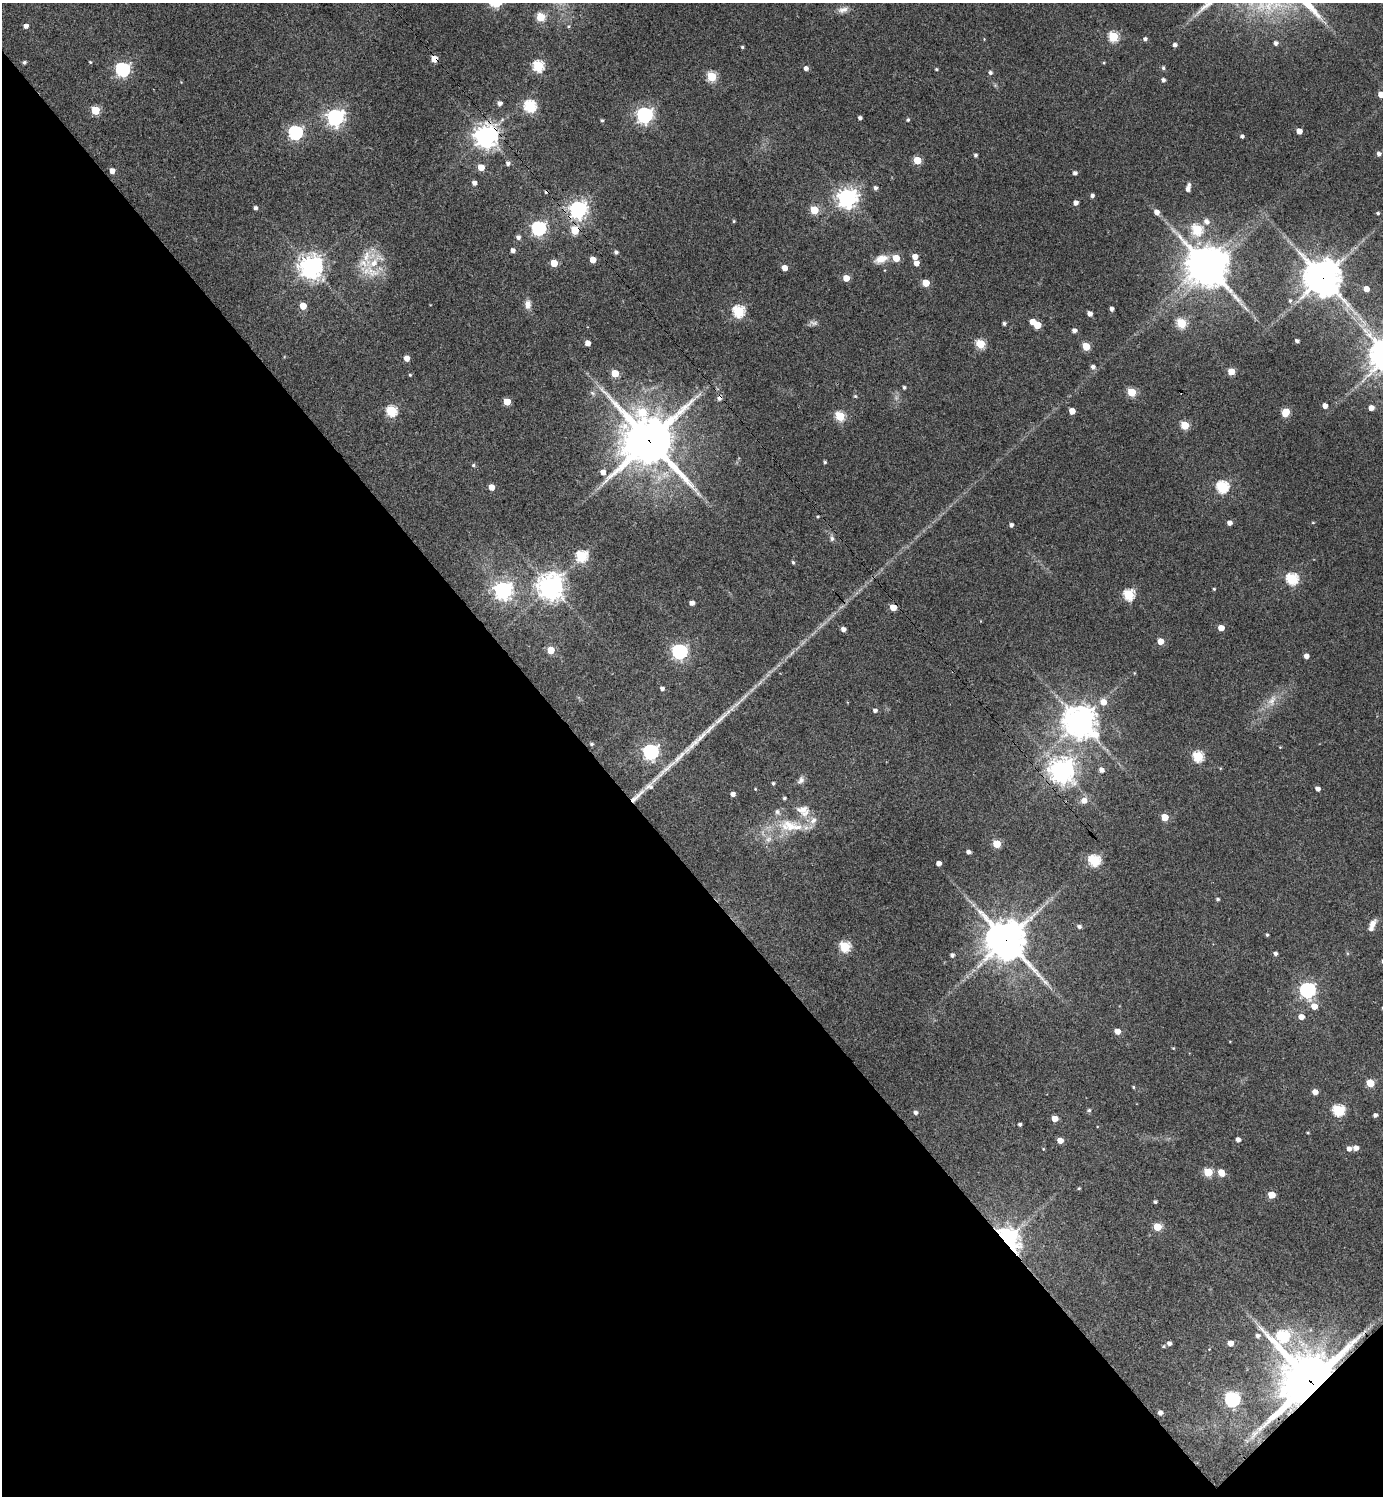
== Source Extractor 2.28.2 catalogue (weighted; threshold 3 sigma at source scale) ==
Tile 14 of 4 x 4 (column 2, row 4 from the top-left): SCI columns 1685-3065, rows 7-1500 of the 5989 x 5991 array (HDU 1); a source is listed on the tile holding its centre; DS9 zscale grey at full resolution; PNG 1385 x 1498 px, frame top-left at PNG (2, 3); no overlay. Shown black and unused: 43% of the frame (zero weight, under 3 of 4 exposures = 1% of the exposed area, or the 3 px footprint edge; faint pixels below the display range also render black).
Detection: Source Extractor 2.28.2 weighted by HDU 2 'WHT'; one run over the whole footprint, this tile lists its part. Background 0.0624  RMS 0.0053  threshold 0.024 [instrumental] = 3 sigma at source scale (4.5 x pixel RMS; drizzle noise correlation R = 1.50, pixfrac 1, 0.05/0.05 arcsec/px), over >= 5 px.
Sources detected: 218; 1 too faint to see at this stretch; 2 inside a brighter object's white glare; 2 cosmic-ray / hot-pixel residue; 2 long thin detections or spike segments (spike, bleed or trail) — not listed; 9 inside a brighter listed object's ellipse — not listed separately; the other 202 listed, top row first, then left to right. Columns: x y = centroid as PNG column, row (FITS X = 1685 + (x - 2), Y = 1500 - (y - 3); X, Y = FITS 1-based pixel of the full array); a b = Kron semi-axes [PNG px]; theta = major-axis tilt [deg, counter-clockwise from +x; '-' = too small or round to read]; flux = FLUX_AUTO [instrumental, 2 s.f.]
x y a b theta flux
843 10 15 7 13 3.3
541 17 5 5 - 28
26 26 5 4 - 2.4
1113 37 5 5 - 40
1145 39 4 4 - 1.3
1276 43 4 4 - 1.8
1175 45 4 4 - 2.1
742 47 4 3 - 0.81
434 59 5 4 - 12
24 62 4 3 - 1.1
90 62 4 3 - 0.5
538 66 5 5 - 56
806 68 4 4 - 2.5
1163 68 5 4 - 1
122 69 6 6 - 120
936 69 4 3 - 0.76
990 73 5 4 - 1.3
712 77 5 5 - 35
1163 80 4 4 - 1.8
1381 94 5 4 - 7.4
500 103 5 5 - 2.2
530 106 6 6 - 73
95 110 5 5 - 22
644 115 6 6 - 180
335 117 7 6 - 210
860 118 4 4 - 1.4
602 120 4 3 - 0.78
908 120 4 4 - 0.83
1299 131 4 4 - 5.3
295 133 6 6 - 110
486 136 8 7 - 510
1242 136 4 4 - 1.4
1379 154 5 4 - 2.1
975 155 4 4 - 1.2
917 160 5 5 - 18
508 163 5 5 - 1.7
481 167 5 5 - 8.6
112 171 4 4 - 4.9
1075 173 4 4 - 1.7
474 183 4 4 - 2.7
875 188 5 4 - 1.7
1188 189 5 4 - 2.3
1092 195 4 4 - 1.7
847 198 7 7 - 330
1076 203 5 4 - 2.6
255 208 4 4 - 1.5
578 209 7 6 - 260
814 210 5 5 - 22
1157 212 5 5 - 3.7
1378 213 4 4 - 0.91
734 221 4 4 - 0.59
1206 222 7 6 - 3
538 228 6 6 - 120
1197 229 6 6 - 40
575 230 5 5 - 21
518 237 5 5 - 1.9
513 250 4 4 - 2.7
616 252 5 4 - 1.4
915 256 4 4 - 5.1
896 258 5 4 - 12
881 259 17 9 20 6.4
593 260 5 4 - 7.3
374 263 38 15 48 17
554 263 5 4 - 13
916 263 4 4 - 4
1204 264 11 11 - 810
311 267 7 7 - 510
784 268 4 4 - 5.7
846 278 5 4 - 7.9
1322 278 12 11 - 1300
926 283 5 5 - 14
1366 289 5 4 - 5.8
1290 301 6 4 88 1
528 304 11 8 88 3.4
303 306 5 5 - 9.2
1112 309 4 4 - 2
738 311 6 5 - 63
1090 314 4 4 - 3
1032 322 4 4 - 5.6
813 323 12 6 -10 1.9
1004 323 4 4 - 1.2
1181 323 5 5 - 35
1037 325 5 5 - 14
1074 330 5 4 - 2.2
1297 341 4 3 - 1.5
588 343 4 4 - 4.2
980 344 5 5 - 30
1086 346 5 5 - 18
407 358 4 4 - 4.9
1093 367 5 5 - 2
1231 371 5 5 - 13
615 373 5 5 - 14
410 375 4 4 - 0.61
904 387 4 4 - 1
1132 392 5 5 - 24
592 393 9 5 -27 1.4
855 396 4 4 - 0.75
719 398 8 6 55 1.7
507 402 5 5 - 12
1325 406 4 4 - 3.7
1371 408 5 4 - 4
391 411 6 5 - 47
1072 411 5 4 - 6.7
642 412 8 7 - 18
1286 412 6 5 - 18
840 416 5 5 - 37
1185 425 5 5 - 23
649 440 18 17 - 2500
825 462 3 3 - 0.8
473 465 5 4 - 0.87
603 472 5 5 - 3.8
491 487 5 4 - 6.7
1222 487 6 6 - 67
1229 523 4 4 - 3
1313 523 5 3 - 0.49
1011 525 4 4 - 1.7
832 538 7 6 - 1.7
581 556 6 6 - 56
793 562 5 4 - 0.81
1292 579 6 5 - 62
551 586 9 8 - 570
1214 589 3 3 - 0.61
503 590 7 7 - 250
1129 594 6 5 - 48
692 603 4 4 - 3
893 607 5 4 - 9.5
1221 628 4 4 - 6.5
843 629 4 4 - 3
1161 641 5 4 - 7.8
551 650 5 5 - 14
679 651 6 6 - 150
1306 656 4 4 - 3
662 689 4 4 - 1.8
1272 700 17 9 66 5.6
1103 702 6 6 - 5.5
875 710 5 4 - 1.7
721 718 38 6 42 9.3
1080 721 12 11 - 760
592 744 4 4 - 1
693 744 36 8 46 9.4
651 752 6 6 - 160
1198 756 5 5 - 45
1062 770 9 8 - 480
1101 770 6 5 - 2.7
801 780 10 7 52 2.2
773 783 4 4 - 0.91
755 789 4 3 - 0.43
1318 789 4 4 - 2.5
733 794 4 4 - 2.4
637 796 28 6 44 5.3
784 798 4 3 - 1.1
1084 800 6 6 - 4.8
1165 817 5 5 - 14
790 826 33 19 -5 21
997 844 5 5 - 17
968 852 4 4 - 2
1094 860 6 5 - 59
939 863 4 4 - 2.8
1218 899 4 3 - 1
1372 924 13 7 55 3.9
1079 926 5 4 - 1.6
1267 935 4 3 - 0.77
1006 940 14 13 - 1500
845 946 6 5 - 42
1275 954 4 4 - 1.6
952 955 4 4 - 1.6
1307 990 6 6 - 170
1314 1006 6 5 - 6.2
1301 1017 5 5 - 4.6
1117 1031 5 4 - 6.3
1173 1048 4 4 - 0.48
1370 1083 5 5 - 17
1133 1087 4 3 - 0.64
1315 1092 4 4 - 4.5
1089 1110 5 5 - 1.1
1338 1110 6 5 - 53
915 1113 5 4 - 1.8
1375 1115 4 4 - 1.7
1054 1119 5 4 - 6.7
1020 1124 3 3 - 1.2
1308 1133 3 3 - 0.55
1060 1140 5 4 - 5.4
1238 1140 5 4 - 2.3
1356 1148 5 4 - 3.2
1043 1149 4 3 - 0.42
1349 1149 5 5 - 2.7
1208 1172 5 5 - 24
1221 1173 6 5 - 7.8
1079 1188 4 3 - 0.68
1272 1195 5 5 - 11
1155 1202 4 3 - 1.1
1157 1227 5 5 - 17
1009 1239 21 14 -54 83
1258 1336 5 5 - 1.8
1283 1336 9 7 -9 60
1169 1343 4 4 - 1.9
1230 1343 4 4 - 4.8
1163 1346 5 4 - 0.65
1209 1349 3 3 - 0.3
1310 1381 19 15 39 3100
1232 1399 7 6 - 130
1160 1413 4 4 - 2.6
Overlapping masked pixels (flux is a lower limit): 13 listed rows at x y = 434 59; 486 136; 578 209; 575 230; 1322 278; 719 398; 649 440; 893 607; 1062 770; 637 796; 1006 940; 1009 1239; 1310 1381
Isophote crosses this tile's border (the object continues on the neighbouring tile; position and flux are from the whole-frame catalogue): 1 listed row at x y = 1381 94